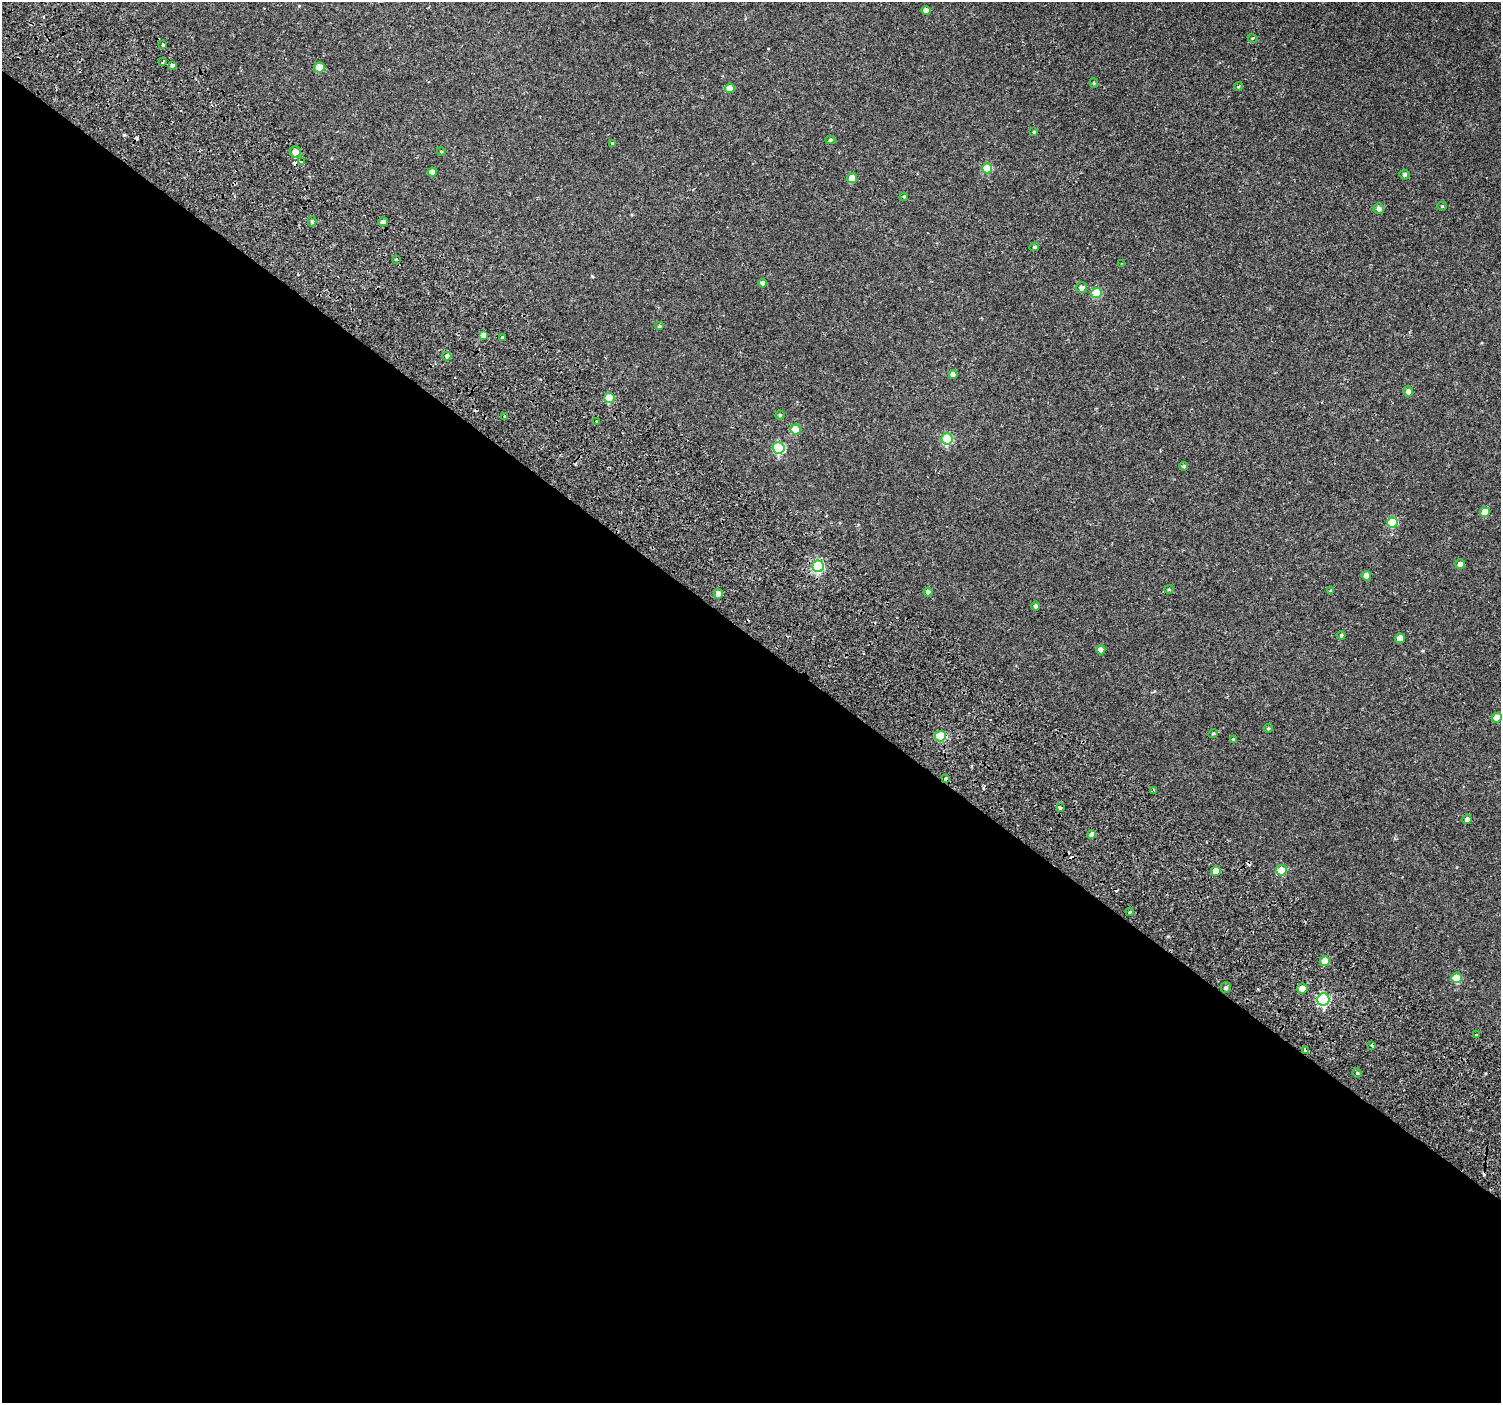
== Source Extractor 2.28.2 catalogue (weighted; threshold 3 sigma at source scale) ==
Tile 14 of 4 x 4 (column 2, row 4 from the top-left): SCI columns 1589-3087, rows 341-1741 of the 6168 x 6217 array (HDU 1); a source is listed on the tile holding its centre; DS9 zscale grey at full resolution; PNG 1503 x 1405 px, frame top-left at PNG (2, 2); each listed source drawn as its Kron ellipse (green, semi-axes under 4 px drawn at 4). Shown black and unused: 55% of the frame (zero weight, under 2 of 3 exposures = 6% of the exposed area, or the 3 px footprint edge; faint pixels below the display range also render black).
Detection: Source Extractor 2.28.2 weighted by HDU 2 'WHT'; one run over the whole footprint, this tile lists its part. Background 0.059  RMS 0.0044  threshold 0.0199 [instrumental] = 3 sigma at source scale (4.5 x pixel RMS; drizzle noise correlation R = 1.50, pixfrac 1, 0.0396/0.0396 arcsec/px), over >= 5 px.
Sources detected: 86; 7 cosmic-ray / hot-pixel residue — neither listed nor drawn; the other 79 listed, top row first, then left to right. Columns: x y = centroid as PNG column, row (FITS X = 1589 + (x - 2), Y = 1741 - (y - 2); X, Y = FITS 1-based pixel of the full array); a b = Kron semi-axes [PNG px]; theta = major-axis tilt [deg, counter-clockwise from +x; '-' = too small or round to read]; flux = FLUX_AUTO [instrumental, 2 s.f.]
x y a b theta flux
926 10 4 4 - 3.1
1253 38 5 4 - 0.67
163 45 3 2 - 0.56
163 62 4 2 - 0.99
172 65 4 3 - 2.2
319 67 5 5 - 6.9
1094 83 5 4 - 0.43
1238 87 4 3 - 0.43
730 88 5 4 - 5.8
1034 132 4 3 - 0.48
830 140 5 4 - 0.73
613 143 4 3 - 0.51
441 151 4 3 - 0.36
295 152 6 5 - 3.2
301 162 3 3 - 2.4
987 168 5 5 - 14
432 172 4 4 - 2.4
1404 175 5 5 - 0.91
852 178 5 5 - 7
904 197 4 4 - 0.47
1442 206 5 4 - 0.43
1379 209 5 5 - 1.5
312 222 5 4 - 0.85
383 222 5 4 - 1.3
1034 247 5 4 - 0.69
396 259 3 2 - 0.44
1122 263 3 2 - 0.28
763 283 4 4 - 1.9
1081 288 5 5 - 1.8
1097 293 5 5 - 18
659 326 5 4 - 0.59
483 335 4 4 - 2.3
502 338 3 3 - 1.9
447 356 4 3 - 3.8
953 375 4 4 - 2.1
1408 391 5 4 - 1.9
609 398 5 5 - 14
780 415 4 4 - 0.52
505 417 3 3 - 1.3
596 421 2 2 - 0.35
796 429 5 5 - 11
947 439 5 5 - 29
779 448 6 5 - 35
1184 466 4 3 - 0.63
1485 512 5 5 - 6.2
1392 522 5 5 - 16
1460 564 5 5 - 2.3
818 566 5 5 - 41
1366 576 5 5 - 2.8
1169 589 5 4 - 0.49
1330 591 3 2 - 0.59
928 592 4 4 - 1.3
718 594 5 4 - 3.7
1035 606 4 4 - 0.92
1341 635 4 4 - 0.66
1400 638 5 4 - 3.7
1101 650 4 4 - 2.1
1497 718 5 4 - 5.5
1268 728 4 4 - 0.56
1213 733 5 4 - 0.53
940 736 5 5 - 17
1233 739 4 3 - 0.51
946 779 4 3 - 2.4
1153 790 3 2 - 0.78
1060 808 3 3 - 0.59
1467 819 5 4 - 1.6
1092 834 4 4 - 3
1281 870 5 5 - 8.5
1216 871 5 4 - 3.7
1130 912 4 3 - 0.67
1325 961 5 5 - 6
1456 978 5 5 - 11
1226 988 5 5 - 1
1302 988 5 5 - 3.1
1323 999 6 6 - 49
1476 1034 3 3 - 2.9
1372 1045 3 2 - 0.85
1306 1051 4 4 - 2
1357 1073 5 4 - 0.62
Overlapping masked pixels (flux is a lower limit): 3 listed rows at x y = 447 356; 946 779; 1306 1051